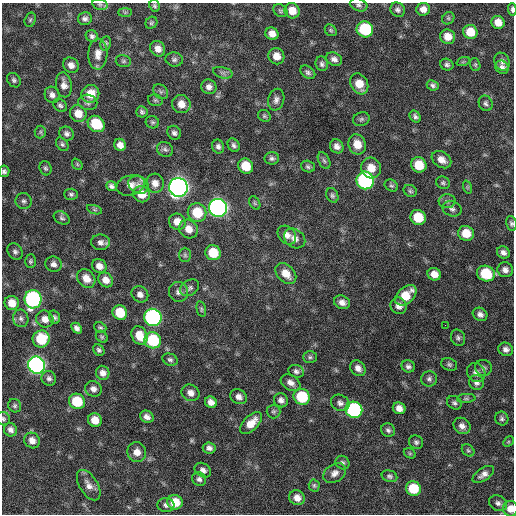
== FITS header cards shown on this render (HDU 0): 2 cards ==
NAXIS1  =                  512 / Axis length
NAXIS2  =                  512 / Axis length

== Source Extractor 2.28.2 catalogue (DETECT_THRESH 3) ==
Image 512 x 512 px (HDU 0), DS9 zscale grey, 1 PNG px = 1 image px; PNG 516 x 516 px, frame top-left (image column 1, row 512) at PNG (2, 3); each listed source drawn as its Kron ellipse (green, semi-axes under 4 px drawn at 4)
Background 588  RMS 18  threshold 53.7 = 3 sigma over >= 5 px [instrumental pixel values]
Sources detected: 201; all 201 listed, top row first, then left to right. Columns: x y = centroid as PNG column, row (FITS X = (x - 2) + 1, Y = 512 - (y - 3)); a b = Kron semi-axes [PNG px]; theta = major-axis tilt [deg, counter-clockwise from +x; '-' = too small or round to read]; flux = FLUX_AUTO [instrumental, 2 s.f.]
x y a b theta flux
100 5 8 5 -16 2900
359 5 9 6 -18 3300
154 6 6 5 - 2300
423 9 7 6 - 7700
512 9 6 3 -86 3100
398 10 7 7 - 3800
280 11 7 6 - 2600
292 11 8 7 - 16000
125 12 7 4 0 1900
448 18 6 5 - 2100
85 19 7 6 - 4200
30 20 7 5 74 2400
498 22 7 6 - 11000
151 23 6 5 - 2200
365 29 8 8 - 71000
331 30 6 5 - 2100
470 32 7 7 - 21000
272 34 7 6 - 8800
92 36 6 5 - 3300
448 37 7 7 - 13000
106 43 7 5 79 2400
158 49 8 7 - 8300
98 54 15 9 87 10000
276 56 8 7 - 12000
174 59 8 7 - 3500
334 59 8 6 -26 5100
123 61 8 6 -14 2400
463 62 7 4 19 1600
502 62 9 7 -61 4700
322 64 7 6 - 3500
71 65 8 7 - 7200
447 65 7 5 -24 3100
475 65 7 5 -71 2000
502 67 7 6 - 4400
308 72 8 5 -36 3400
223 73 10 5 -13 4000
14 80 8 6 -50 3200
359 84 11 8 -61 18000
64 85 12 8 -81 8100
433 85 6 5 - 2800
209 87 8 7 - 6200
161 92 8 6 -45 3400
90 94 9 8 - 21000
52 95 8 7 - 5100
155 100 7 5 -15 2300
276 100 11 8 75 5400
88 102 9 7 -10 3900
486 103 8 6 -64 3300
181 104 9 9 - 11000
60 105 7 6 - 2900
142 112 6 5 - 2700
78 114 8 8 - 16000
264 116 7 5 -34 2200
415 117 6 5 - 3100
361 119 8 6 19 3000
152 122 7 6 - 2300
96 124 9 7 -40 40000
40 132 6 5 - 2300
174 133 7 6 - 3800
67 134 7 6 - 3800
62 144 7 5 -51 2600
357 144 10 8 -70 16000
120 145 6 5 - 7800
234 145 7 5 -59 3400
337 146 7 6 - 6200
218 147 7 6 - 4100
165 149 8 7 - 3300
272 158 7 6 - 3300
441 160 10 7 -33 9200
324 161 9 5 -62 3100
77 164 6 4 -49 1600
419 165 8 7 - 24000
246 166 8 7 - 24000
308 166 7 5 -18 2900
46 168 7 6 - 2600
371 168 10 10 - 15000
4 171 5 5 - 3300
365 180 9 8 - 240000
155 183 9 8 - 8800
443 183 7 6 - 2600
131 185 14 10 16 9900
139 185 10 8 -30 6000
111 186 5 4 - 3500
391 186 7 5 -32 2300
178 187 9 9 - 890000
467 187 7 4 -72 1700
410 191 7 5 -34 2400
71 194 7 5 -3 2700
141 194 8 8 - 16000
332 195 8 5 -64 2900
24 201 8 8 - 4200
447 201 8 7 - 3300
255 203 7 5 -61 2100
218 208 9 9 - 500000
452 209 10 7 -21 4100
94 210 8 3 -19 1900
197 213 9 9 - 35000
418 217 8 7 - 32000
62 218 8 6 -30 2900
177 222 8 8 - 12000
511 223 7 5 -78 2700
189 229 10 9 - 12000
466 233 8 7 - 21000
287 235 10 8 -46 7700
295 238 11 9 -36 8300
100 242 9 8 - 5700
15 252 9 7 -57 3700
503 252 7 6 - 4900
213 253 8 7 - 28000
185 255 7 6 - 2500
30 261 7 5 89 2100
54 264 8 7 - 5400
99 266 8 6 -37 8000
505 270 8 7 - 5900
286 274 12 8 -44 14000
434 274 7 6 - 10000
486 274 9 7 -20 47000
86 278 10 8 -47 12000
106 280 8 7 - 9600
190 288 10 7 32 4000
178 292 10 9 - 6100
140 294 9 7 -41 6100
406 295 12 8 40 26000
33 299 9 8 - 240000
342 302 8 6 -24 7000
12 303 7 7 - 15000
399 306 8 8 - 7100
201 309 8 4 -78 2200
120 313 8 7 - 31000
480 314 8 6 -35 4900
54 317 7 5 -73 2800
153 317 9 8 - 320000
21 318 9 7 -72 4500
45 319 9 8 - 9100
445 325 2 2 - 3000
100 327 6 5 - 2200
77 328 6 4 -48 4500
139 335 10 7 -62 19000
102 337 7 5 -45 2000
458 338 8 7 - 3200
41 339 8 8 - 42000
153 340 8 8 - 73000
506 349 7 6 - 5100
99 350 6 5 - 2700
310 357 7 5 -1 2500
170 360 8 6 -22 3100
449 364 8 6 -22 2800
37 365 9 8 - 430000
408 366 7 6 - 3600
358 368 8 7 - 7300
484 368 8 8 - 3700
296 371 8 6 -21 3700
103 373 7 7 - 6500
476 373 10 8 -53 6900
49 378 7 7 - 4000
429 379 8 7 - 3900
291 383 10 7 -32 6800
476 383 8 7 - 4400
93 389 8 7 - 5700
191 393 9 8 - 7700
239 397 9 7 -28 6300
302 397 8 8 - 53000
466 398 9 4 4 2200
281 400 7 6 - 5000
77 401 8 7 - 42000
211 402 6 5 - 7200
340 403 9 8 - 5300
454 403 8 6 -31 3200
15 406 7 6 - 2400
399 408 6 5 - 8000
354 410 8 8 - 150000
273 411 7 7 - 2700
147 417 7 6 - 5900
3 419 7 6 - 2400
502 419 7 6 - 3000
95 420 7 6 - 15000
251 423 13 7 45 15000
462 426 9 7 -39 6700
11 430 7 6 - 5100
388 430 7 6 - 3500
32 440 8 7 - 8400
416 442 7 6 - 3000
508 442 6 4 45 1600
209 448 6 5 - 4600
468 450 7 5 -42 2100
137 452 10 9 - 11000
410 453 6 4 -29 1700
342 463 7 6 - 2900
203 470 9 6 -35 4900
335 473 12 9 33 7200
483 474 12 6 34 6300
389 476 8 5 -16 3000
199 479 7 6 - 4100
89 485 17 9 -58 9300
314 485 6 5 - 2200
413 489 7 7 - 39000
297 498 8 7 - 9500
175 502 7 7 - 26000
498 503 9 7 -27 4500
166 505 8 7 - 3900
510 509 8 7 - 11000
At the frame edge (FLAGS 8, measured only in part): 6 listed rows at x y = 359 5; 512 9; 4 171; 511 223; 3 419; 510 509